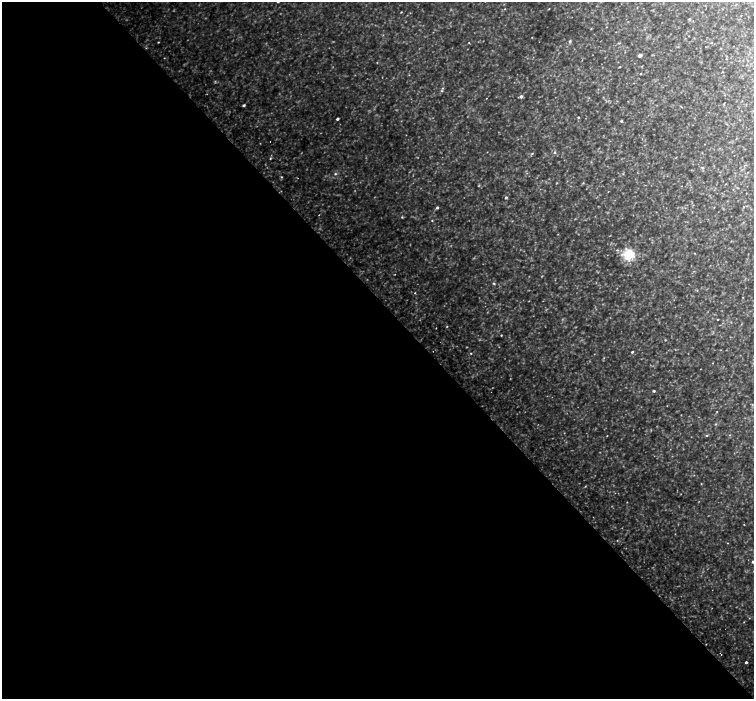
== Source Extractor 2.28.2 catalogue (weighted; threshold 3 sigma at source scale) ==
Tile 9 of 4 x 4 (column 1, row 3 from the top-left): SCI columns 77-1580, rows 1639-3032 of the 6169 x 6128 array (HDU 1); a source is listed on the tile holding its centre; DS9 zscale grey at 2 x 2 block average (1 PNG px = mean of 2 x 2 image px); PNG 756 x 701 px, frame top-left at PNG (2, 2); no overlay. Shown black and unused: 57% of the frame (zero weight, under 2 of 3 exposures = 5% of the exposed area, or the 3 px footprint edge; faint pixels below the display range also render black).
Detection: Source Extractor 2.28.2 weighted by HDU 2 'WHT'; one run over the whole footprint, this tile lists its part. Background 0.0712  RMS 0.0081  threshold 0.0365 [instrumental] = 3 sigma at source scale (4.5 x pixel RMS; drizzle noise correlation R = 1.50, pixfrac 1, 0.0396/0.0396 arcsec/px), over >= 5 px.
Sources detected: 90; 16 too faint to see at this stretch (2 x 2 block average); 2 cosmic-ray / hot-pixel residue — not listed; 3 inside a brighter listed object's ellipse — not listed separately; the other 69 listed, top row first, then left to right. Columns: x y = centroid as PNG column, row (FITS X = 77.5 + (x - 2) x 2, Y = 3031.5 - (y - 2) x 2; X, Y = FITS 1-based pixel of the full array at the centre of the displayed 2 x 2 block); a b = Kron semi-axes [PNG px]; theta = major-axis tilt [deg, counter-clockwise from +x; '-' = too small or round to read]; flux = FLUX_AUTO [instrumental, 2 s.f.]
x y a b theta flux
278 2 2 2 - 1.4
505 9 2 2 - 1.1
549 9 4 2 - 1.1
401 12 2 2 - 1.2
689 19 3 2 - 2.4
591 29 3 2 - 0.97
532 37 2 2 - 0.71
570 41 3 3 - 3
158 42 2 2 - 1.2
469 42 3 2 - 0.99
619 43 5 2 - 1.3
711 43 3 2 - 1.1
640 55 3 2 - 12
164 58 3 2 - 0.72
726 59 2 2 - 1.1
640 74 2 2 - 1.2
442 88 3 3 - 1.8
521 96 4 3 - 4.8
487 98 2 2 - 1.3
244 105 3 2 - 3.6
578 117 2 2 - 1.4
337 119 3 2 - 4.1
621 121 3 2 - 3
555 152 4 3 - 2.4
532 153 4 2 - 1.7
676 157 3 2 - 0.78
270 158 3 2 - 1.5
702 168 4 3 - 2.3
747 172 2 2 - 0.69
335 174 4 4 - 2.8
623 174 3 3 - 1.1
281 177 3 3 - 1.5
298 178 2 2 - 0.64
583 183 3 3 - 1.3
726 184 3 2 - 0.6
733 189 2 2 - 0.81
746 193 2 2 - 0.55
506 197 4 3 - 2.4
437 207 3 3 - 3.4
402 217 4 3 - 1.6
432 220 3 3 - 1.3
694 253 2 2 - 0.88
628 254 13 12 - 48
494 283 4 3 - 1.9
617 288 3 2 - 0.64
415 293 2 2 - 1
743 297 2 2 - 0.62
718 319 2 2 - 1
436 328 2 2 - 1.4
501 335 2 2 - 1.3
665 340 3 2 - 1.1
632 352 2 2 - 2.7
471 353 3 2 - 1.4
604 358 3 2 - 1
713 363 3 2 - 1
654 391 3 2 - 2.7
717 411 2 2 - 0.84
716 424 4 2 - 1.3
707 435 3 3 - 2.1
729 435 3 2 - 1.2
607 436 2 2 - 0.81
701 484 3 2 - 0.91
627 502 2 2 - 0.75
744 524 2 2 - 0.75
728 543 2 2 - 0.89
753 562 3 2 - 3.5
744 622 2 2 - 0.85
721 655 2 2 - 0.99
746 662 2 2 - 3.5
Isophote crosses this tile's border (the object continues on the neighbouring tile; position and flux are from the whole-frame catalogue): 2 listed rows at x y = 278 2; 753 562
Diffuse or blended objects may show on this block-average render without a row.